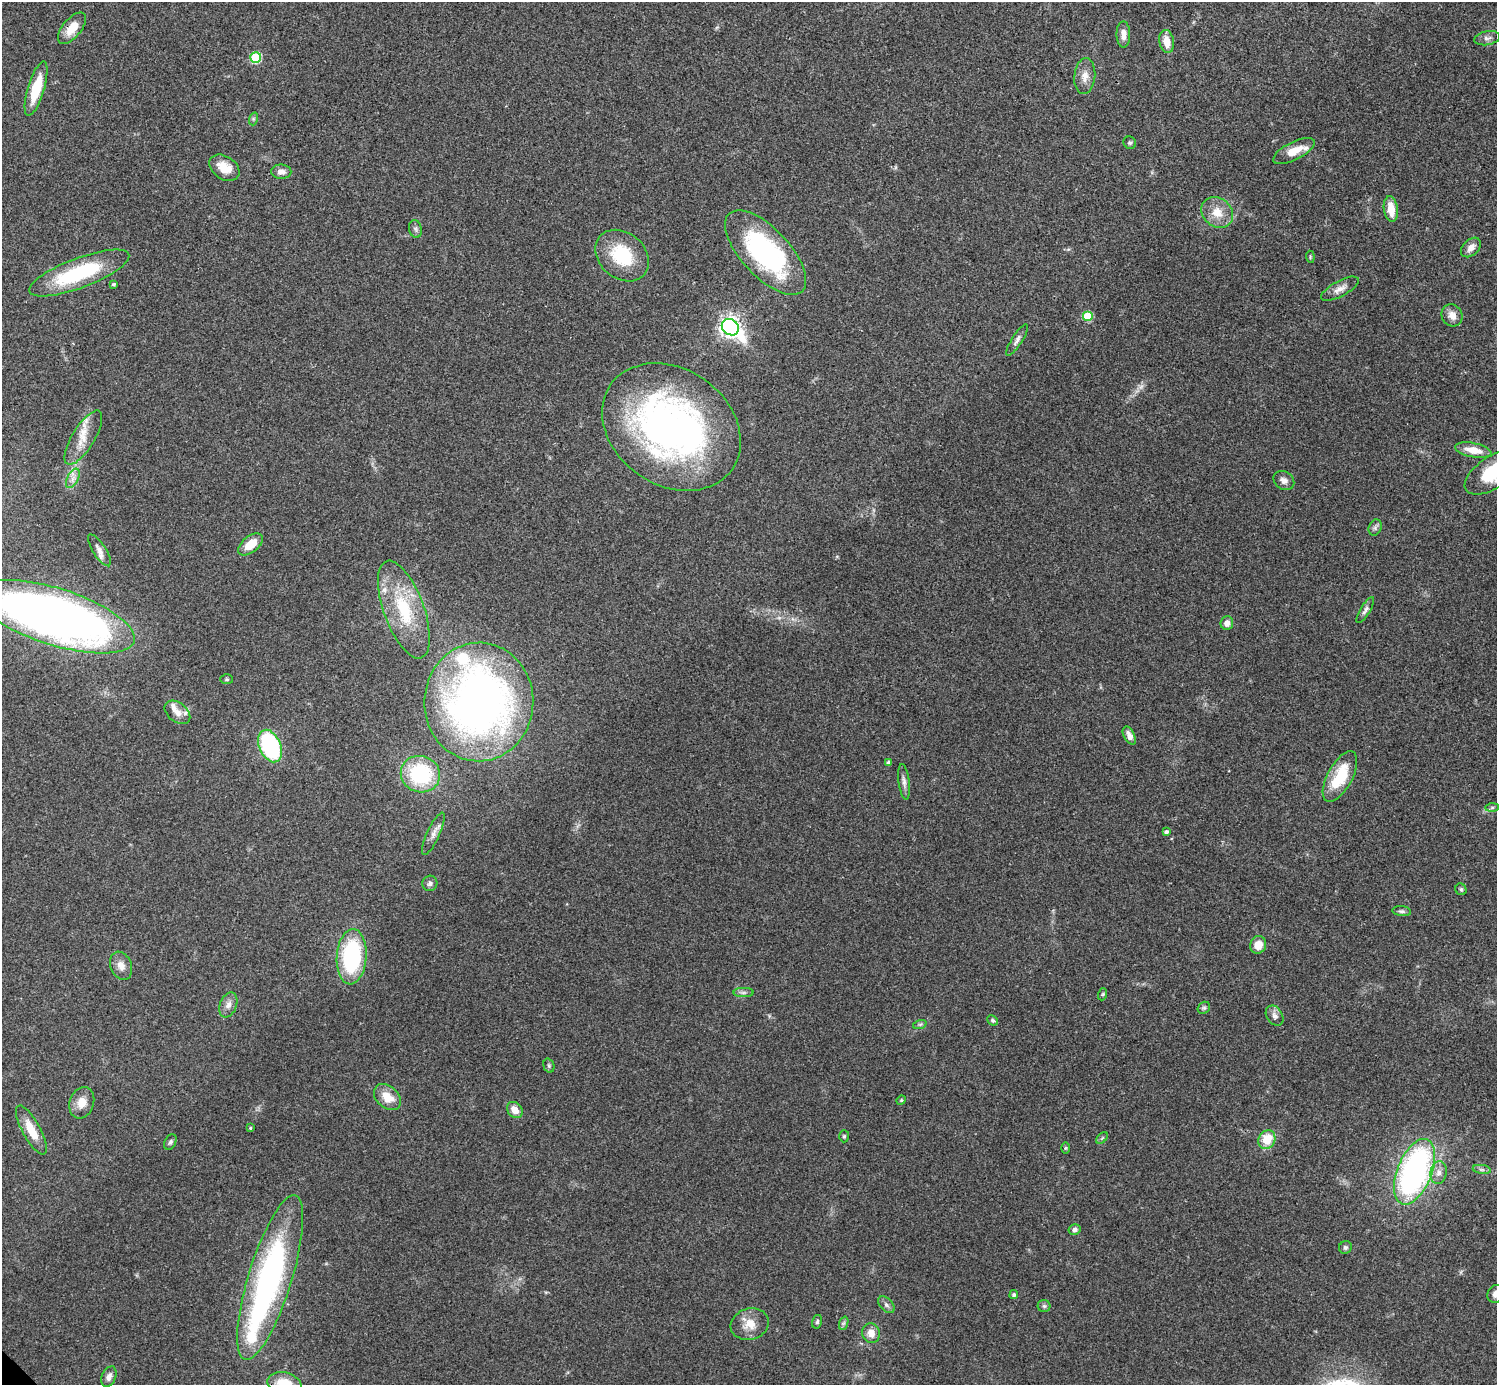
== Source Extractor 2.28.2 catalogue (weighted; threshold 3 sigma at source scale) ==
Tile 10 of 4 x 4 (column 2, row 3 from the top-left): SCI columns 1498-2992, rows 1539-2921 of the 5985 x 5985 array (HDU 1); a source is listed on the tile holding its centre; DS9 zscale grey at full resolution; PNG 1499 x 1387 px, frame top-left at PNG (2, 2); each listed source drawn as its Kron ellipse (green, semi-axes under 4 px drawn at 4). Shown black and unused: <1% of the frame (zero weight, under 3 of 4 exposures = <1% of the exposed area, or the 3 px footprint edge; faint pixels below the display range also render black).
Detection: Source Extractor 2.28.2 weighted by HDU 2 'WHT'; one run over the whole footprint, this tile lists its part. Background 0.0709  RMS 0.0053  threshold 0.0239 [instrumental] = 3 sigma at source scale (4.5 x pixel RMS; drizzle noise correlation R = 1.50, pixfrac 1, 0.05/0.05 arcsec/px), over >= 5 px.
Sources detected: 99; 1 too faint to see at this stretch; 1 inside a brighter object's white glare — neither listed nor drawn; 5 inside a brighter listed object's ellipse — not listed separately; the other 92 listed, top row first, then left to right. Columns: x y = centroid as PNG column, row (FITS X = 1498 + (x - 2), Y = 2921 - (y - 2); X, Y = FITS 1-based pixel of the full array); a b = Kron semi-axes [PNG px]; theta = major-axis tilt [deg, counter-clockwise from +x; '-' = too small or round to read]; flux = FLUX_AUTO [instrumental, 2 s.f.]
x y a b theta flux
72 28 19 9 50 8.7
1123 34 13 7 -90 3.7
1487 38 13 7 10 2.3
1167 42 12 7 -80 6.9
256 57 5 5 - 35
1085 76 18 10 84 5.3
36 89 28 8 73 17
253 119 6 4 72 0.84
1130 143 6 6 - 1.1
1294 151 23 9 27 9.1
224 168 16 11 -34 8.5
281 172 10 7 -2 3.1
1391 209 13 7 -82 8.4
1217 212 17 14 -41 8.9
415 229 9 6 -79 1.5
1471 247 11 7 44 3.8
766 253 53 24 -47 87
622 256 29 23 -41 26
1310 257 6 4 -85 0.63
79 273 53 15 20 46
113 284 3 3 - 0.86
1340 289 21 8 28 4.1
1452 315 11 10 - 4.2
1087 317 5 5 - 25
730 327 9 7 -40 300
1017 340 18 5 58 2.4
671 427 74 58 -35 210
83 438 31 11 59 10
1473 450 18 7 -11 8.5
1494 472 33 16 33 33
73 478 10 5 63 2.5
1284 480 11 8 -34 2.7
1375 527 8 6 70 1.5
251 544 14 8 39 9.6
99 550 18 6 -57 3.2
404 609 51 20 -70 34
1365 610 15 5 60 1.9
55 617 83 28 -18 450
1227 623 7 6 - 3.2
227 679 6 5 - 0.76
479 702 59 54 86 320
177 712 14 9 -38 4.2
1129 736 10 5 -62 3.1
270 746 17 11 -66 59
888 763 4 4 - 1.5
420 774 20 18 -20 44
1340 776 28 12 62 22
904 782 18 5 -82 2.4
1492 808 7 4 1 1
1166 832 4 3 - 1.4
433 834 23 6 65 3.6
430 883 8 7 - 1.7
1461 889 6 5 - 0.97
1402 911 9 5 -5 1.2
1258 945 9 8 - 6.5
352 957 27 15 86 60
121 966 14 10 -68 4.6
743 993 10 4 0 1.4
1103 994 6 4 71 0.67
228 1005 13 8 69 3.3
1204 1008 7 5 42 1.1
1275 1016 11 8 -57 2.6
993 1020 5 4 - 0.88
920 1024 7 4 19 0.99
549 1065 7 5 -71 1
387 1097 15 10 -42 8.9
901 1100 5 4 - 0.59
82 1103 16 12 70 6.1
515 1110 9 7 -48 5.1
250 1128 3 3 - 0.58
31 1130 27 9 -61 10
844 1136 6 5 - 0.86
1102 1138 7 4 45 0.79
1267 1140 10 8 63 12
170 1142 8 5 63 1.3
1065 1148 6 4 90 0.62
1482 1169 9 4 -9 1.4
1414 1172 34 17 68 150
1438 1173 11 8 81 3.8
1074 1230 6 5 - 1.9
1345 1247 7 6 - 1.3
270 1278 86 21 73 160
1496 1294 9 8 - 3.4
1014 1295 4 4 - 1.2
886 1305 10 6 -45 1.7
1044 1306 6 6 - 1.1
817 1322 7 5 74 0.93
844 1323 7 4 70 1
750 1324 19 15 17 8.6
871 1333 10 9 - 4.9
109 1377 11 7 65 2.6
284 1383 17 11 -12 13
Overlapping masked pixels (flux is a lower limit): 3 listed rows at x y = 72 28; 766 253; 55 617
Isophote crosses this tile's border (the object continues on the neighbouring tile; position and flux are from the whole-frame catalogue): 4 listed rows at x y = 1494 472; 55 617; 1496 1294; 284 1383